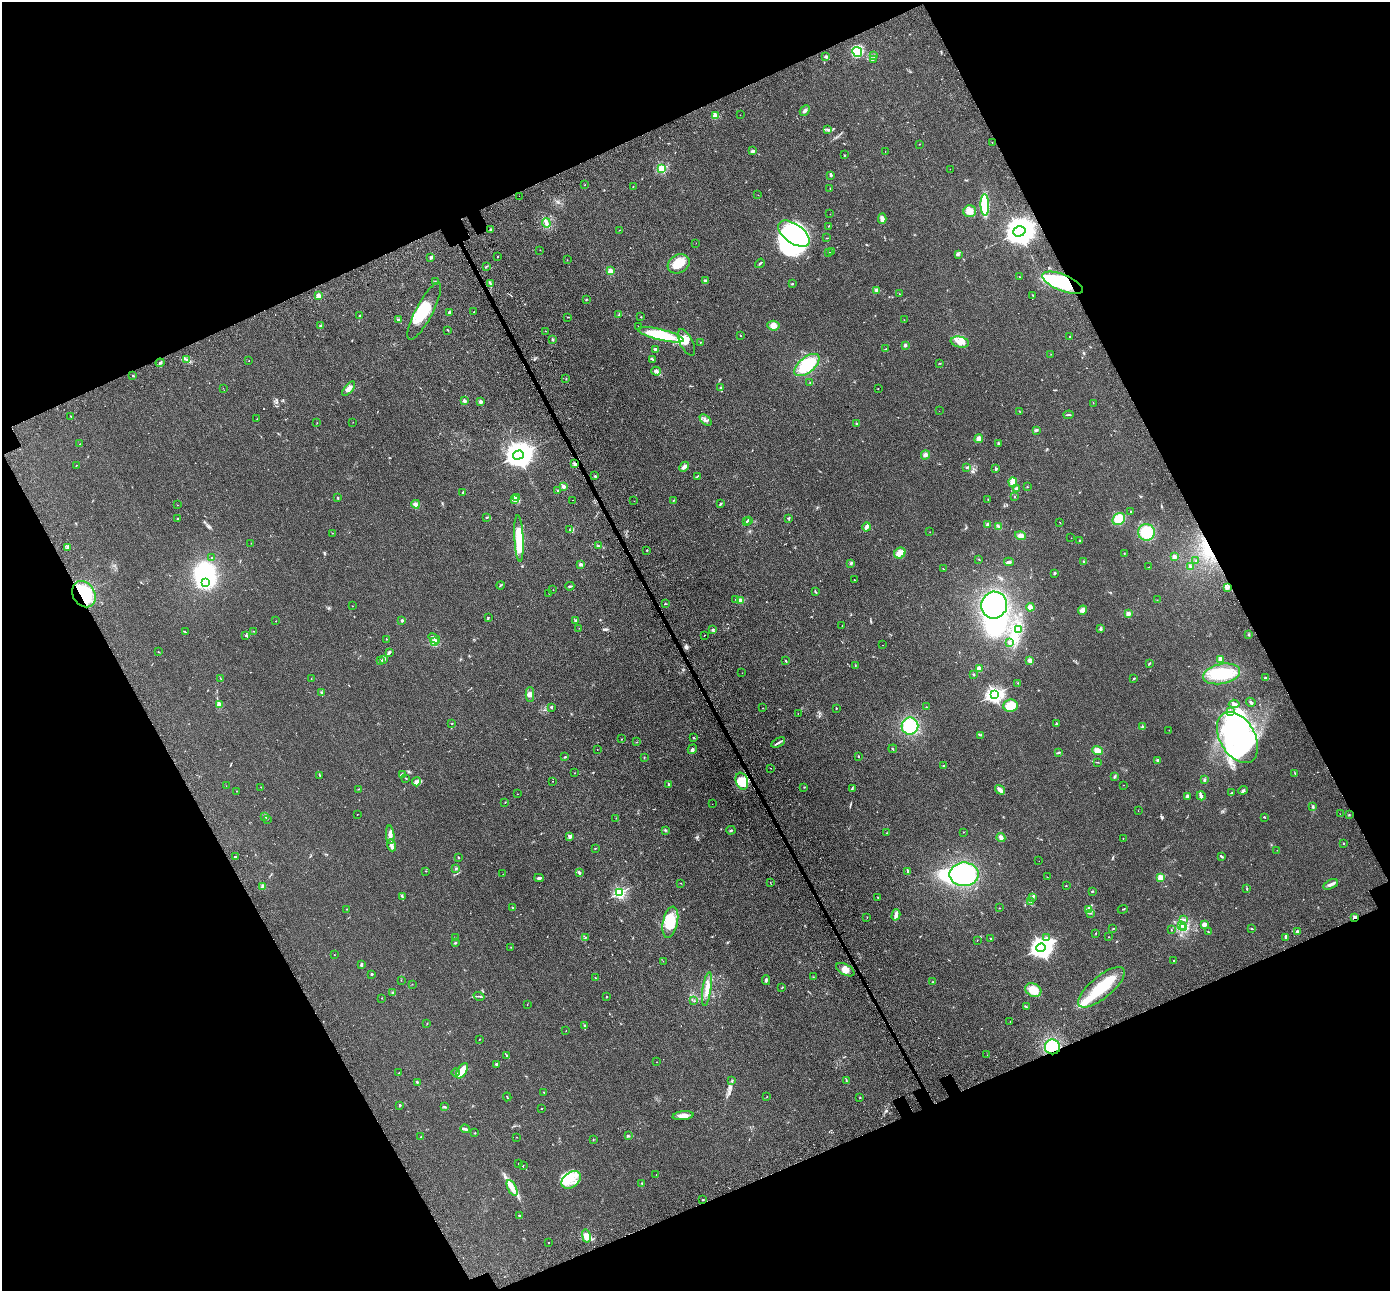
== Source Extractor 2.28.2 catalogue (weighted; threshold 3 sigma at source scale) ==
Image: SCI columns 200-5751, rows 476-5629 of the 5945 x 5933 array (HDU 1 of 3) = the unmasked area's bounding box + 8 px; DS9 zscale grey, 4 x 4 block average (1 PNG px = mean of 4 x 4 image px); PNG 1392 x 1293 px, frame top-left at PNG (2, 2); each listed source drawn as its Kron ellipse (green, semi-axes under 4 px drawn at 4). Shown black and unused: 44% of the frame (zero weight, under 3 of 4 exposures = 11% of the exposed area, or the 3 px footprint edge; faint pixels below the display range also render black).
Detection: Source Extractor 2.28.2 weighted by HDU 2 'WHT'. Background 0.106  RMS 0.0067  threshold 0.03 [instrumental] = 3 sigma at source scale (4.5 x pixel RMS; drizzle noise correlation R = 1.50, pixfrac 1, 0.05/0.05 arcsec/px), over >= 5 px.
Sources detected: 496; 2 too faint to see at this stretch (4 x 4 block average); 23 inside a brighter object's white glare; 1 cosmic-ray / hot-pixel residue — neither listed nor drawn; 12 coinciding with a brighter row at this scale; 29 inside a brighter listed object's ellipse — not listed separately; the other 429 listed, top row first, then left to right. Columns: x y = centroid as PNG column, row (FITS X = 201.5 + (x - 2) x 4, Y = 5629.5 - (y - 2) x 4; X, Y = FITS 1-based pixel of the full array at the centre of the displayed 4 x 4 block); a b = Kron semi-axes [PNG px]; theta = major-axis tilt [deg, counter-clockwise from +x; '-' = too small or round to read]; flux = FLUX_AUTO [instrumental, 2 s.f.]
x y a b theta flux
857 52 5 4 - 26
874 55 2 2 - 1.7
826 56 3 2 - 5.7
873 59 2 2 - 1.2
805 111 5 2 - 11
740 115 2 2 - 0.97
715 116 3 3 - 11
827 129 2 2 - 2.1
992 142 2 2 - 0.97
920 144 2 2 - 0.87
753 151 4 2 - 7.6
885 152 2 2 - 0.74
844 155 2 2 - 1.9
662 168 2 2 - 310
950 169 2 2 - 1.7
831 175 2 2 - 19
585 185 2 2 - 0.93
633 186 2 2 - 1.2
830 188 2 2 - 1
758 195 2 2 - 1.3
519 196 2 2 - 1.7
985 205 11 4 -89 160
970 211 6 6 - 27
830 214 2 2 - 1.7
882 219 5 3 - 13
546 223 5 3 - 9.4
829 226 2 2 - 1.3
491 229 3 2 - 4
619 230 2 2 - 1.2
1019 231 6 5 - 7000
794 234 18 9 -35 520
827 238 2 2 - 1.7
696 243 2 2 - 0.62
540 250 2 2 - 1.2
829 252 2 2 - 2
831 252 2 2 - 1.4
958 254 3 2 - 5
431 257 4 3 - 6
497 257 2 2 - 1.3
567 260 2 2 - 1.2
760 263 5 2 - 5.2
679 264 11 9 29 61
487 266 2 2 - 1.1
610 271 2 2 - 130
1019 277 2 2 - 1.1
705 281 3 3 - 6
435 282 2 2 - 1.9
490 283 3 2 - 3.7
1063 283 22 8 -22 200
792 284 3 2 - 2.5
876 290 3 3 - 5.7
899 294 2 2 - 1.7
1032 295 2 2 - 1.4
318 296 2 2 - 110
586 299 3 2 - 2.8
424 311 32 8 62 100
449 312 4 3 - 5.7
474 312 2 2 - 3.8
359 315 2 2 - 2.5
619 315 3 2 - 2.6
568 317 2 2 - 2.4
641 317 2 2 - 7.2
399 319 3 2 - 4.7
904 320 2 2 - 1
321 325 3 2 - 3
639 326 2 2 - 1.6
773 326 6 5 - 22
448 330 3 2 - 2.7
546 331 2 2 - 0.81
661 335 23 5 -14 210
740 336 2 2 - 1.4
1069 337 2 2 - 1.4
553 340 4 2 - 3
686 342 14 6 -63 36
700 342 2 2 - 2.4
960 342 9 5 -12 29
905 345 3 3 - 4.6
655 349 3 2 - 4
886 349 2 2 - 1.6
1051 354 2 2 - 0.74
652 359 3 2 - 3.4
186 360 3 2 - 2.5
249 361 2 2 - 0.97
160 363 4 2 - 6.9
940 363 2 2 - 1.3
807 365 15 7 39 150
656 371 5 2 - 8
133 375 2 2 - 2.2
566 379 2 2 - 1.7
810 383 2 2 - 1.4
721 387 3 2 - 5
223 388 2 2 - 0.56
878 388 2 2 - 0.96
349 389 8 3 49 24
464 401 2 2 - 28
480 402 3 3 - 7.2
1093 403 2 2 - 0.97
939 411 2 2 - 0.67
1020 412 2 2 - 0.93
1069 415 5 2 - 3.7
71 416 2 2 - 1.8
257 419 2 2 - 1.1
706 420 7 3 -43 9.6
353 422 2 2 - 0.82
317 423 2 2 - 0.95
857 424 4 2 - 3.6
1036 430 3 2 - 4.6
979 439 4 4 - 13
998 443 2 2 - 3.3
80 444 2 2 - 1.2
518 455 5 4 - 6700
925 455 5 3 - 11
575 464 2 2 - 51
77 465 2 2 - 0.99
684 467 5 3 - 13
966 468 2 2 - 1.3
996 469 3 2 - 3.2
595 476 2 2 - 3.2
698 476 3 2 - 3.1
1013 482 5 3 - 38
563 486 2 2 - 62
1027 487 2 2 - 2.7
1016 489 3 2 - 11
558 491 2 2 - 3.3
463 492 4 2 - 5.2
1014 496 2 2 - 1.4
516 497 3 2 - 4
337 498 2 2 - 15
514 499 4 2 - 7.6
988 499 2 2 - 1.7
573 500 2 2 - 2.2
634 501 2 2 - 0.7
673 501 3 2 - 2.3
416 504 4 3 - 15
721 504 3 2 - 4.2
178 505 2 2 - 0.94
1131 512 2 2 - 8.4
487 517 4 2 - 2.6
788 518 3 2 - 3.4
178 519 2 2 - 8.4
1119 519 7 5 39 62
749 520 4 2 - 4.3
746 522 2 2 - 1.5
1060 522 3 2 - 1.3
987 524 3 2 - 4.4
999 526 4 3 - 7.5
867 527 4 3 - 11
569 530 2 2 - 1.8
930 532 2 2 - 1.2
1146 532 8 8 - 98
332 533 2 2 - 1.3
1020 536 5 4 - 14
519 538 23 4 -87 130
1071 538 2 2 - 0.8
1080 541 2 2 - 12
251 543 2 2 - 0.54
598 545 2 2 - 1.4
68 548 2 2 - 3.8
647 550 2 2 - 2.7
900 553 6 5 - 27
1124 553 2 2 - 1.6
212 557 2 2 - 1.9
1174 557 2 2 - 80
979 559 2 2 - 2
1084 561 3 2 - 1.9
1196 561 2 2 - 1.8
1009 562 5 3 - 7.5
851 563 3 3 - 5.1
581 564 2 2 - 49
1149 567 2 2 - 1.1
1191 567 2 2 - 1.4
943 569 2 2 - 1.6
1054 573 2 2 - 2.6
854 580 2 2 - 2.6
205 582 2 2 - 740
500 586 4 2 - 3.3
570 586 4 2 - 4.3
1227 587 2 2 - 2.9
553 589 2 2 - 0.69
815 592 2 2 - 2.9
549 593 2 2 - 0.65
84 594 14 11 -56 210
736 599 2 2 - 2
741 600 2 2 - 110
1157 600 2 2 - 1.3
665 604 3 2 - 2.4
994 605 13 13 - 340
353 606 2 2 - 0.86
1030 607 4 4 - 12
1083 610 5 4 - 17
1128 614 2 2 - 78
488 618 3 2 - 2.5
402 620 2 2 - 30
576 620 4 2 - 4.2
276 621 2 2 - 0.97
842 626 2 2 - 0.79
579 628 2 2 - 0.67
712 629 4 2 - 4.1
1101 629 3 3 - 5.4
1018 630 2 2 - 2.4
253 631 2 2 - 1.6
186 632 2 2 - 1.1
1248 634 2 2 - 2.9
245 635 2 2 - 1.8
704 635 2 2 - 1.5
434 638 6 2 -35 8.1
386 639 2 2 - 1.3
434 641 2 2 - 11
1009 643 3 2 - 4
882 645 2 2 - 0.83
158 652 2 2 - 1.6
389 652 3 2 - 8.2
384 659 3 2 - 4.2
380 660 2 2 - 3.4
1030 660 3 3 - 15
1220 660 4 3 - 21
786 661 2 2 - 5.7
1149 664 2 2 - 2
855 665 2 2 - 1.2
979 669 2 2 - 110
742 673 2 2 - 0.71
1222 674 19 10 10 140
973 675 2 2 - 11
220 678 2 2 - 1.2
1134 678 3 2 - 3.6
1265 678 2 2 - 4.4
311 679 2 2 - 1.2
1018 683 2 2 - 1.5
321 692 3 2 - 3.4
530 694 7 3 89 12
994 695 3 2 - 1500
1251 702 5 2 - 5.7
219 704 3 3 - 18
1234 704 5 3 - 8.3
1010 706 7 6 - 71
551 707 3 2 - 3.5
926 707 2 2 - 2.3
763 708 2 2 - 1.1
836 708 2 2 - 2.4
1230 712 3 2 - 5.7
798 714 2 2 - 1
452 724 2 2 - 2
1056 724 3 2 - 2.8
910 726 8 8 - 140
1142 727 3 2 - 4
1169 730 2 2 - 1.1
980 735 3 2 - 3
693 737 2 2 - 3.5
1237 737 27 17 -60 370
622 739 2 2 - 0.97
637 742 2 2 - 1.3
778 742 7 2 29 7.5
597 749 2 2 - 0.82
692 749 5 3 - 10
893 749 4 2 - 2.4
1097 750 5 4 - 24
1058 752 3 2 - 4.7
858 756 3 2 - 2.9
565 757 2 2 - 2.7
644 758 2 2 - 1.2
1158 761 3 2 - 6.1
1098 762 2 2 - 1.1
944 766 2 2 - 3.9
770 768 2 2 - 0.79
574 773 2 2 - 0.7
1295 773 2 2 - 1.8
320 775 3 2 - 3.6
402 775 4 3 - 8.1
1115 776 3 2 - 3.8
406 778 2 2 - 1.7
1204 780 2 2 - 3
553 781 2 2 - 0.79
742 781 9 6 -70 46
416 782 4 2 - 6.2
669 785 4 2 - 7.2
1124 785 2 2 - 0.87
226 786 2 2 - 0.79
261 787 2 2 - 0.87
804 787 2 2 - 1.5
852 788 4 2 - 3.8
359 789 2 2 - 2.8
1000 790 5 3 - 20
1243 790 4 2 - 5.4
237 791 2 2 - 0.91
1232 793 2 2 - 2.9
518 794 2 2 - 0.6
1187 796 2 2 - 14
1201 796 5 3 - 9.3
505 802 3 2 - 1.3
712 804 2 2 - 0.45
1313 806 2 2 - 6.3
1138 811 2 2 - 0.79
1340 814 2 2 - 0.64
357 815 2 2 - 0.76
1349 815 2 2 - 2.3
265 817 2 2 - 1.5
1264 817 3 2 - 2.8
616 818 2 2 - 0.8
267 819 2 2 - 1.1
666 830 2 2 - 1
731 830 4 2 - 3.9
963 832 2 2 - 1.2
887 833 2 2 - 1.4
390 835 9 4 -86 20
569 837 4 3 - 5.9
1001 837 4 3 - 14
1123 838 2 2 - 1.5
1344 844 2 2 - 2.3
391 845 6 3 -69 10
595 848 2 2 - 2.6
1277 850 2 2 - 0.95
235 856 3 2 - 2.6
1221 856 4 2 - 5.7
458 857 2 2 - 3.2
1039 861 2 2 - 0.44
456 868 3 2 - 3.3
425 871 2 2 - 1.2
907 872 4 2 - 2.9
579 873 3 2 - 5.6
503 874 2 2 - 0.72
964 874 14 11 0 350
1047 877 2 2 - 1.6
1160 877 2 2 - 130
539 878 5 2 - 8
770 882 2 2 - 0.94
681 883 2 2 - 1.2
1330 884 8 3 28 12
263 886 2 2 - 67
1066 886 2 2 - 1.4
1247 889 2 2 - 3
1092 891 3 2 - 2.5
620 893 2 2 - 570
402 897 3 2 - 5.8
878 897 2 2 - 2.9
1033 897 3 3 - 6.3
1031 901 3 2 - 3.1
512 907 2 2 - 1.9
999 908 2 2 - 1.6
347 909 2 2 - 1.9
1123 909 5 2 - 2.4
1088 910 3 2 - 2.7
1091 913 2 2 - 1.1
896 915 6 3 74 17
867 917 2 2 - 0.98
1355 917 2 2 - 70
1184 919 2 2 - 2.3
670 922 16 7 78 83
1204 924 3 2 - 26
1181 926 3 2 - 3.2
1113 928 2 2 - 2
1183 928 2 2 - 3.9
1252 928 2 2 - 2.3
1171 930 2 2 - 1.6
1209 932 3 2 - 2.4
1297 932 3 2 - 9
1096 933 2 2 - 1.9
585 937 2 2 - 1.7
1109 937 2 2 - 1.8
1285 937 2 2 - 3.3
455 938 3 2 - 3.1
991 938 2 2 - 4.2
1046 938 4 3 - 7.2
977 940 2 2 - 1.5
456 943 2 2 - 6.2
511 947 2 2 - 1.3
1041 948 4 3 - 2900
334 955 2 2 - 1.2
663 961 2 2 - 0.79
1173 961 2 2 - 1.5
361 965 3 2 - 7.9
845 970 10 5 -29 24
371 974 2 2 - 15
595 977 2 2 - 1.4
813 977 2 2 - 0.9
401 980 2 2 - 0.73
766 980 5 2 - 5.6
933 982 2 2 - 1.3
412 984 2 2 - 0.84
1101 987 29 11 40 160
782 988 2 2 - 1.8
707 989 17 3 81 30
1033 990 8 6 -27 53
393 993 4 2 - 3.7
479 996 5 2 - 3
607 996 2 2 - 1.2
382 998 2 2 - 1.3
694 1001 2 2 - 1.5
527 1005 2 2 - 0.97
1026 1007 2 2 - 1.3
1010 1021 2 2 - 0.76
427 1023 2 2 - 2
584 1025 2 2 - 1.7
566 1030 2 2 - 1
479 1039 2 2 - 1
1052 1047 7 7 - 150
987 1055 2 2 - 0.72
507 1056 4 2 - 6.2
656 1062 2 2 - 0.63
497 1064 3 2 - 3.1
462 1071 8 4 57 32
455 1072 4 2 - 5.2
399 1073 2 2 - 3.6
846 1080 3 2 - 2.1
732 1081 3 2 - 3.3
417 1082 2 2 - 3.8
544 1092 2 2 - 2
507 1097 4 2 - 2.8
767 1097 2 2 - 0.86
860 1097 2 2 - 2.5
400 1105 2 2 - 18
445 1107 3 2 - 4.2
541 1109 2 2 - 1.8
683 1116 10 4 6 22
465 1129 5 2 - 14
475 1133 2 2 - 2
628 1136 3 2 - 3.5
421 1137 2 2 - 2.5
517 1137 2 2 - 1.9
593 1140 2 2 - 1.2
518 1163 2 2 - 1.6
523 1165 2 2 - 2.1
656 1175 2 2 - 0.82
571 1180 11 7 37 47
642 1183 2 2 - 1.9
512 1188 9 4 -62 20
703 1200 2 2 - 2.1
520 1216 3 2 - 4.9
586 1236 6 4 -78 26
549 1242 2 2 - 2.7
Overlapping masked pixels (flux is a lower limit): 5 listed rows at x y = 1063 283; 575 464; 84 594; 1355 917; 1052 1047
Diffuse or blended objects may show on this block-average render without a row.